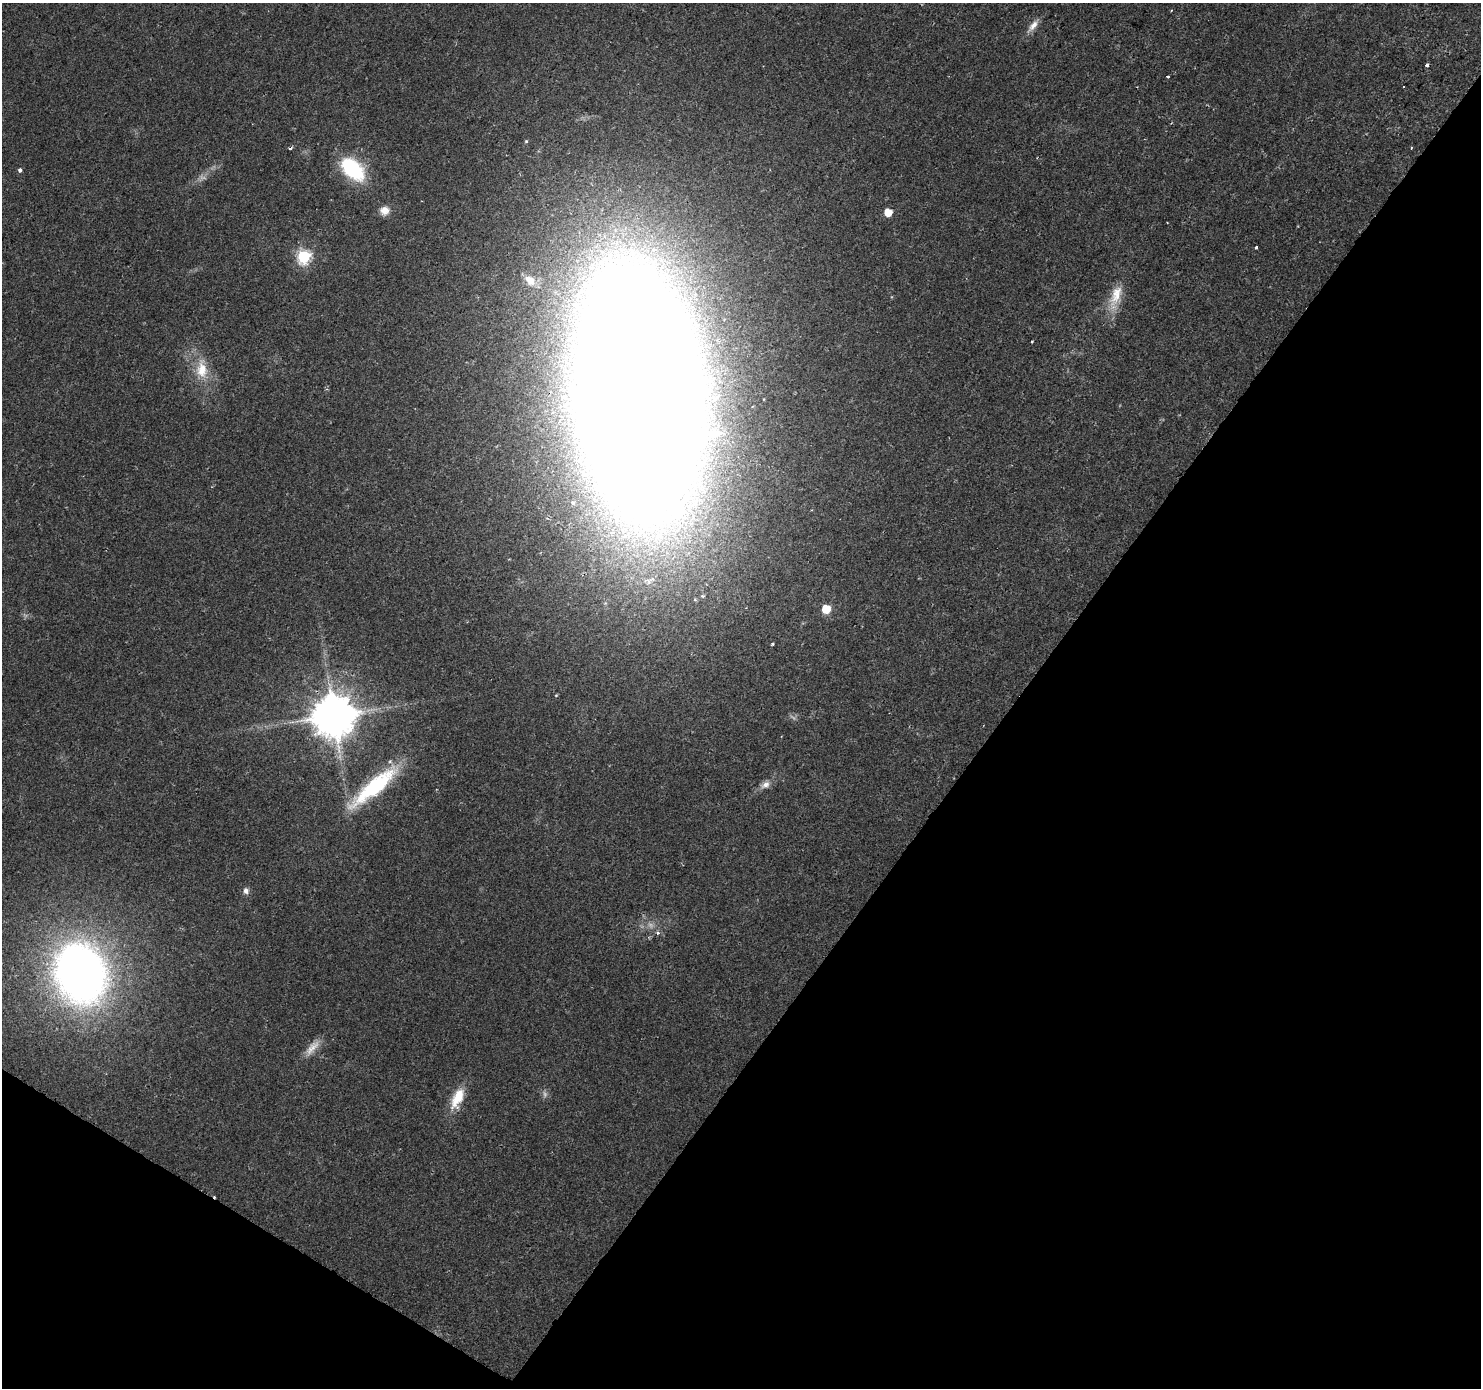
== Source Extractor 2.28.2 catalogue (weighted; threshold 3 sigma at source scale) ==
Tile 15 of 4 x 4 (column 3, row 4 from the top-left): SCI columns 2974-4452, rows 260-1645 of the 5936 x 5993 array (HDU 1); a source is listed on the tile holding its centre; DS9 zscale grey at full resolution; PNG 1483 x 1390 px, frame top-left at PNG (2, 3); no overlay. Shown black and unused: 35% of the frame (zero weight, under 2 of 3 exposures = <1% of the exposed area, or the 3 px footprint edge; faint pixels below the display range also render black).
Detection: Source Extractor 2.28.2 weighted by HDU 2 'WHT'; one run over the whole footprint, this tile lists its part. Background 0.0372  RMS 0.0044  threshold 0.0198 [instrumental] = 3 sigma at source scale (4.5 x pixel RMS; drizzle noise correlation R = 1.50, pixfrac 1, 0.0396/0.0396 arcsec/px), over >= 5 px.
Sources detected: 34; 3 too faint to see at this stretch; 1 cosmic-ray / hot-pixel residue — not listed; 1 inside a brighter listed object's ellipse — not listed separately; the other 29 listed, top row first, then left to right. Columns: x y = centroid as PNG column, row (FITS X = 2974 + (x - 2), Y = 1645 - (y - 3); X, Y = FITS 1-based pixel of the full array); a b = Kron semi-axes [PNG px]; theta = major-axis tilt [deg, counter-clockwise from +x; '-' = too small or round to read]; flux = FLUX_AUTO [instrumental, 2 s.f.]
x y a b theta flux
1171 11 3 2 - 0.35
1033 26 19 7 51 3.7
1427 65 3 3 - 2.2
1167 77 3 3 - 2.3
526 141 5 4 - 0.56
290 148 5 3 - 1
1411 148 3 2 - 0.4
352 169 26 15 -43 38
20 170 4 3 - 1.7
384 211 12 10 14 3.8
888 212 5 5 - 9.5
1256 247 3 3 - 2.2
304 256 7 6 - 70
530 281 12 11 - 3.5
1116 296 37 14 71 11
1032 341 3 2 - 0.49
202 369 26 16 -88 12
639 392 144 60 -84 4400
703 596 6 5 - 0.84
826 609 6 5 - 17
772 644 3 3 - 0.79
334 716 12 11 - 1800
765 785 14 9 31 3
374 787 64 15 40 40
246 891 8 6 -79 1.8
658 933 6 5 - 1
80 974 51 42 -72 320
312 1048 26 10 48 5.3
457 1098 29 13 63 11
Overlapping masked pixels (flux is a lower limit): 2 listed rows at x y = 639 392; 334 716